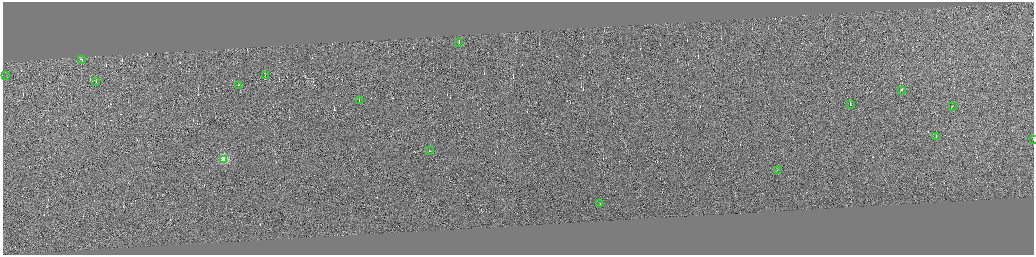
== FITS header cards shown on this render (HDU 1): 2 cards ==
NAXIS1  =                 4125
NAXIS2  =                 1009

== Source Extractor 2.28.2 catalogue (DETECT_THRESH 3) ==
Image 4125 x 1009 px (HDU 1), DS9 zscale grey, zoomed out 1/4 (1 PNG px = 4 x 4 image px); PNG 1036 x 257 px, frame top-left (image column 3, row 1006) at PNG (3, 2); each listed source drawn as its Kron ellipse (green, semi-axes under 4 px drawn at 4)
Background -0.337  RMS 3.8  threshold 11.4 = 3 sigma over >= 5 px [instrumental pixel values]
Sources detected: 401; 385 cannot appear on this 1/4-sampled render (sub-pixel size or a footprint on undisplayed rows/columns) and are neither listed nor drawn; the other 16 listed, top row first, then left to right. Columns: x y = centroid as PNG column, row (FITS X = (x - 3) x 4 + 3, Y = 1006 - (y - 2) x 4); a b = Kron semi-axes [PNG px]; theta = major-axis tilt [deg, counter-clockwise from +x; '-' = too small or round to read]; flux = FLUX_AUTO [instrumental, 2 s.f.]
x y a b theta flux
459 42 2 1 - 400000
81 59 2 1 - 27000
6 75 2 1 - 1300
265 75 2 1 - 10000
96 81 2 1 - 8200
238 84 2 1 - 13000
901 89 2 1 - 18000
359 99 2 1 - 28000
851 104 2 1 - 12000
952 105 2 1 - 23000
936 136 2 1 - 11000
1033 138 2 1 - 13000
429 150 2 1 - 92000
224 158 2 2 - 130000
777 170 2 1 - 23000
600 202 2 1 - 7800
At the frame edge (FLAGS 8, measured only in part): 1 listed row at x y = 1033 138
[385 sub-pixel or undisplayed-footprint detections neither listed nor drawn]